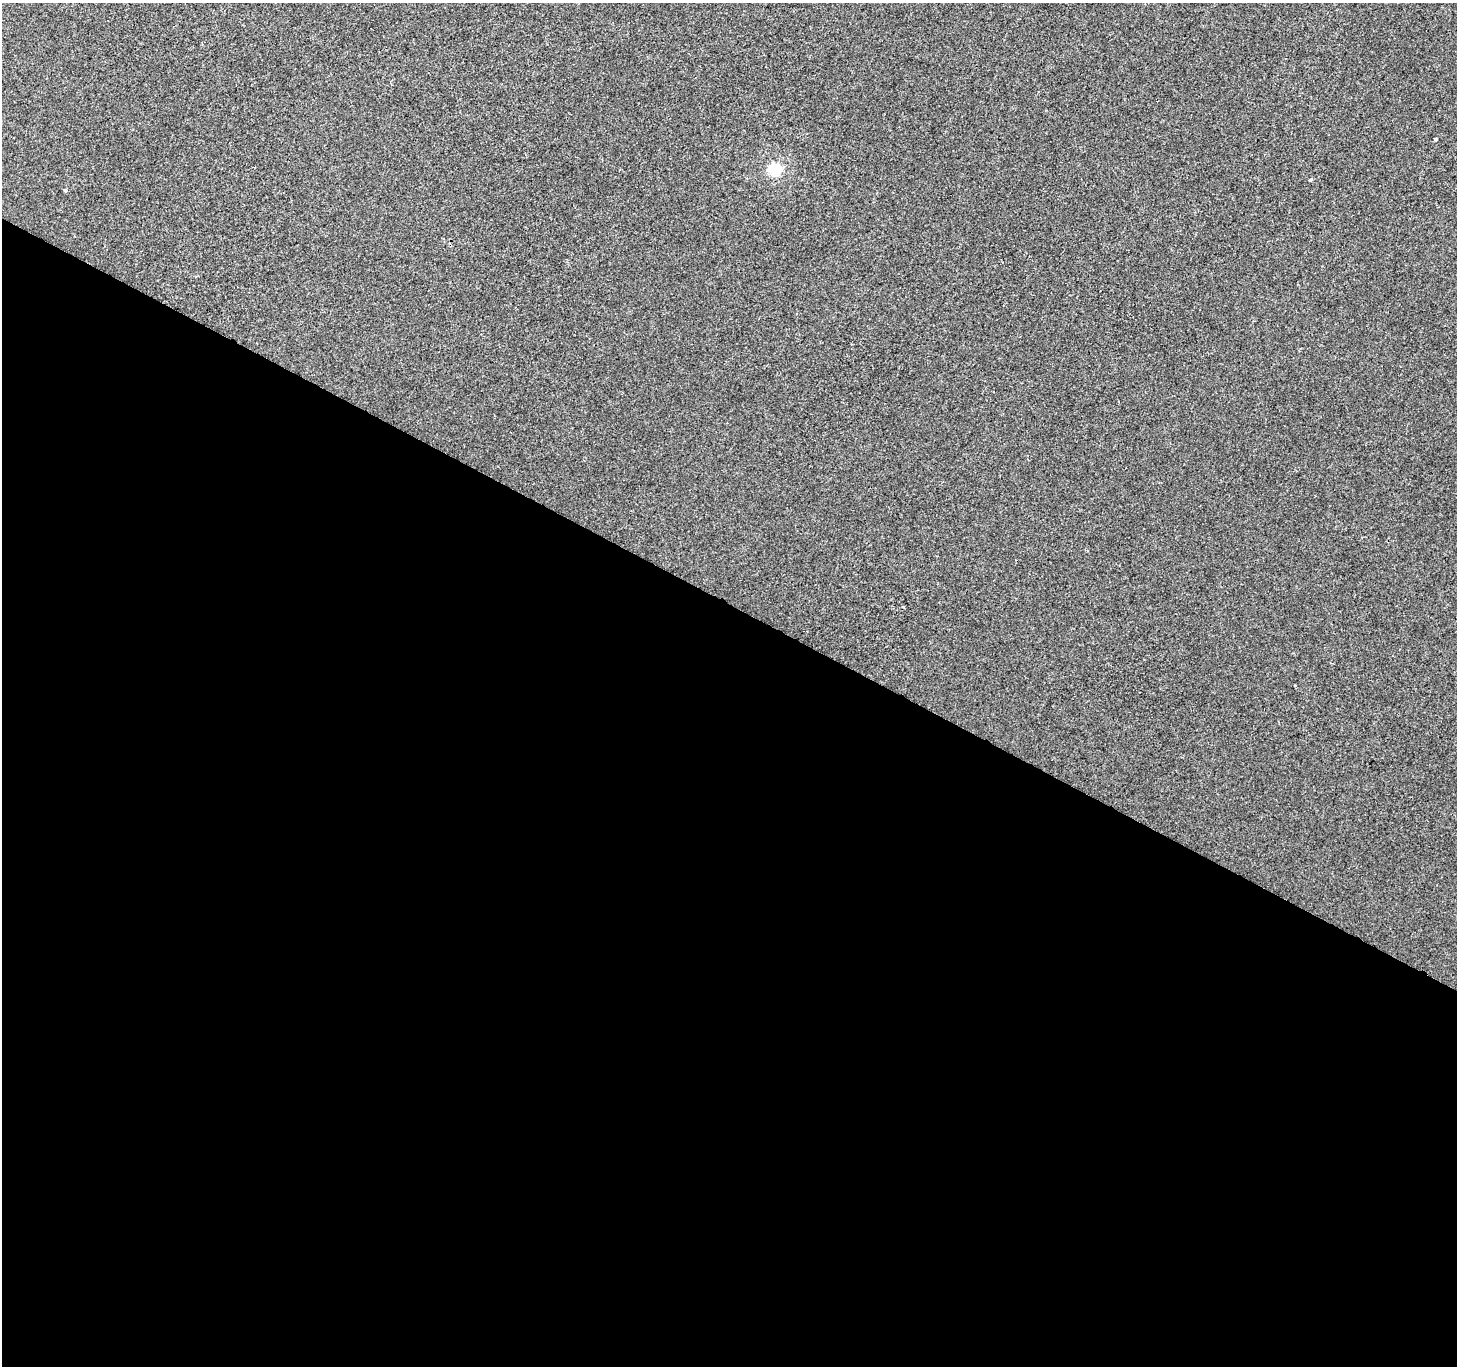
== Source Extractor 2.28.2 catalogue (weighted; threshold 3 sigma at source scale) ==
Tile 14 of 4 x 4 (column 2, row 4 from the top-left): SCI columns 1462-2916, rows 261-1624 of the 5827 x 5910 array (HDU 1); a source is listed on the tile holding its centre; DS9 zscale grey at full resolution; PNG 1459 x 1368 px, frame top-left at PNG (2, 3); no overlay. Shown black and unused: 56% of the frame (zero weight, under 2 of 3 exposures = <1% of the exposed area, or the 3 px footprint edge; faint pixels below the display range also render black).
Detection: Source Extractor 2.28.2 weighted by HDU 2 'WHT'; one run over the whole footprint, this tile lists its part. Background 5.71e-05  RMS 0.0042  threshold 0.0188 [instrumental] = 3 sigma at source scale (4.5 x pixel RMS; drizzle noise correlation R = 1.50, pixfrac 1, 0.0396/0.0396 arcsec/px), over >= 5 px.
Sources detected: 4; all 4 listed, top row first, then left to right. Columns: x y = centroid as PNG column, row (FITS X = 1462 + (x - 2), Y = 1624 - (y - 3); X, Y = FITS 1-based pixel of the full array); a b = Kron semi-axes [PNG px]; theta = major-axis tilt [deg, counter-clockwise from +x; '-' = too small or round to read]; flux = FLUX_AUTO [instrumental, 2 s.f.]
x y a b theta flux
1435 139 3 3 - 0.62
774 169 6 6 - 50
1310 180 4 3 - 0.97
65 190 4 4 - 0.65